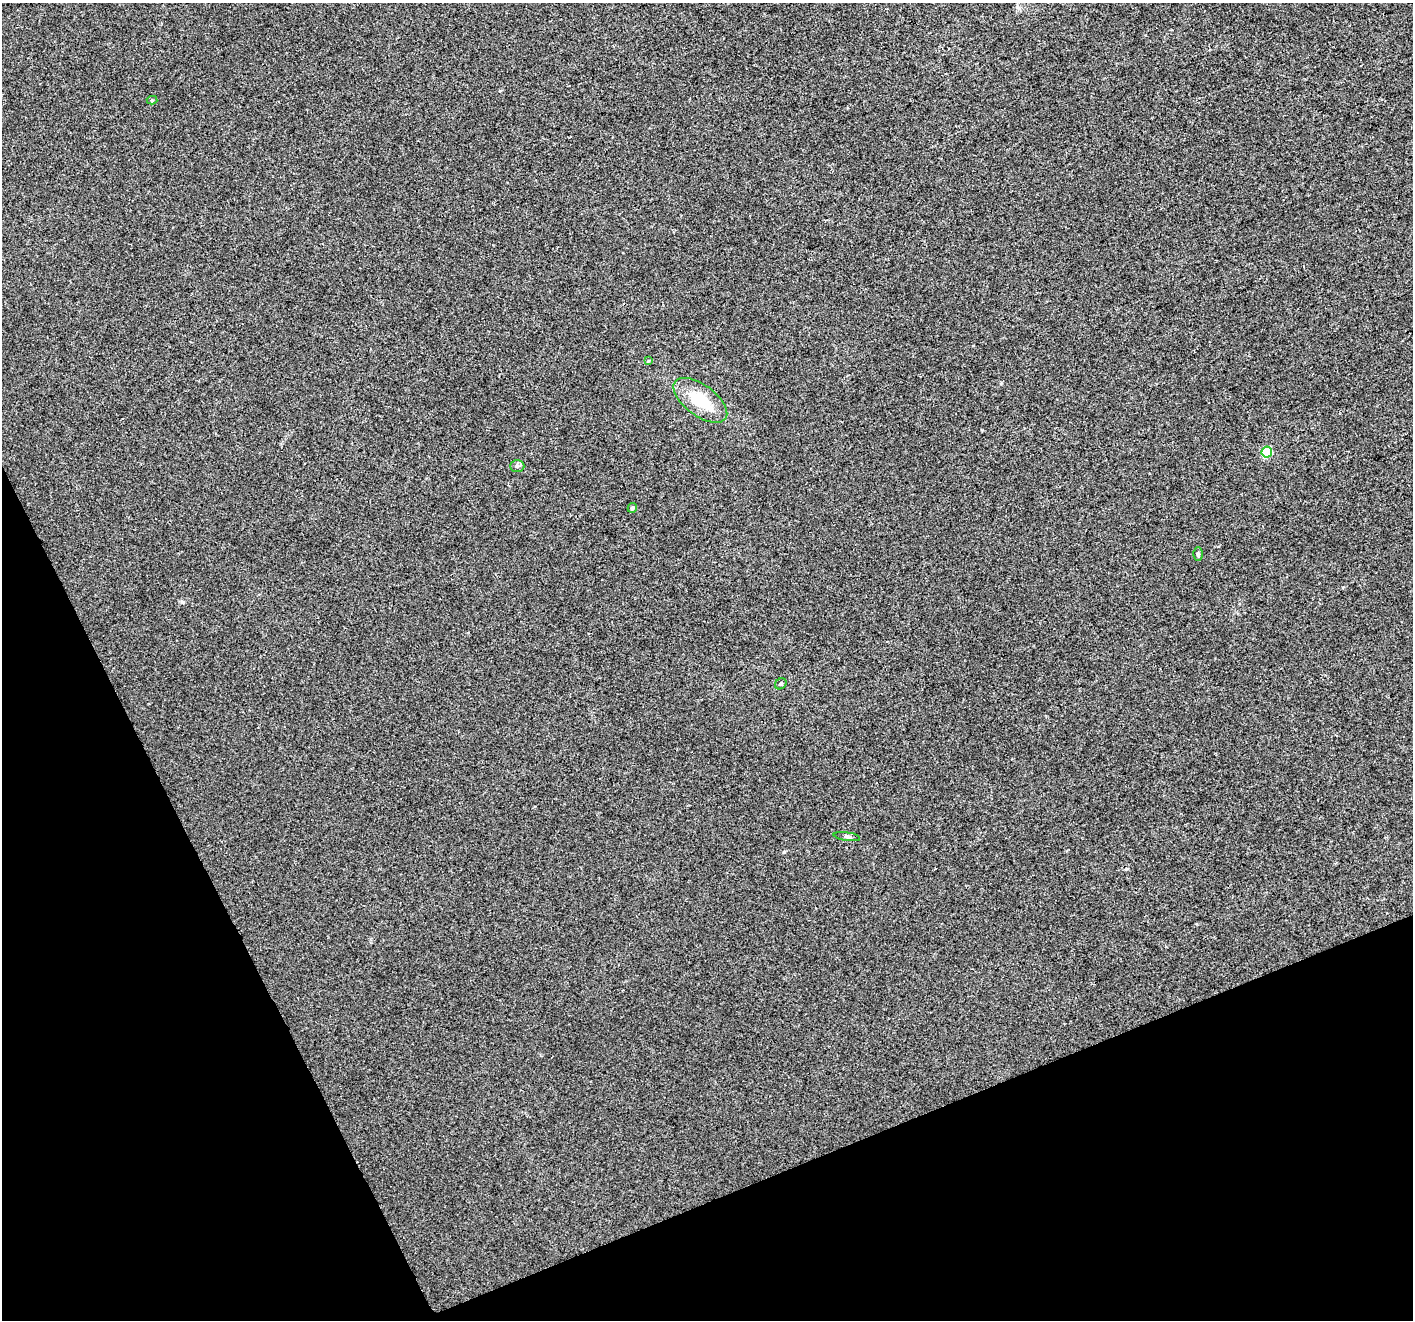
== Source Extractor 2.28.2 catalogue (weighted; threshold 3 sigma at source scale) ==
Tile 14 of 4 x 4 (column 2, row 4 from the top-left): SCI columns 1414-2824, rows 146-1463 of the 5647 x 5507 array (HDU 1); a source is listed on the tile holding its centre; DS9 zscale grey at full resolution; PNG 1415 x 1322 px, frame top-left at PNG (2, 3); each listed source drawn as its Kron ellipse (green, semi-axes under 4 px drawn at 4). Shown black and unused: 21% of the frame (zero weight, under 2 of 3 exposures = <1% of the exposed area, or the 3 px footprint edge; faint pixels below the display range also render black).
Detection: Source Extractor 2.28.2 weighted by HDU 2 'WHT'; one run over the whole footprint, this tile lists its part. Background 0.00657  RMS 0.0046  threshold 0.0208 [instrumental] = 3 sigma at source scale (4.5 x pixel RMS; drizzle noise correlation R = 1.50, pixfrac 1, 0.0396/0.0396 arcsec/px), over >= 5 px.
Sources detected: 10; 1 cosmic-ray / hot-pixel residue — neither listed nor drawn; the other 9 listed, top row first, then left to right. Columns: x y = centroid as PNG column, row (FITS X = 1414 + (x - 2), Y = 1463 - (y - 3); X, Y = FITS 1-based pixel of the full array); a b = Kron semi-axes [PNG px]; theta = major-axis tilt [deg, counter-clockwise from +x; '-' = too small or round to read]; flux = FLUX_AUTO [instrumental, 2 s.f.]
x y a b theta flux
152 100 5 4 - 0.78
648 361 3 3 - 0.46
700 400 31 15 -36 15
1267 452 5 5 - 18
517 466 7 6 - 1.1
632 508 5 4 - 0.93
1198 554 6 5 - 0.72
781 684 6 5 - 0.71
847 837 13 3 -8 1